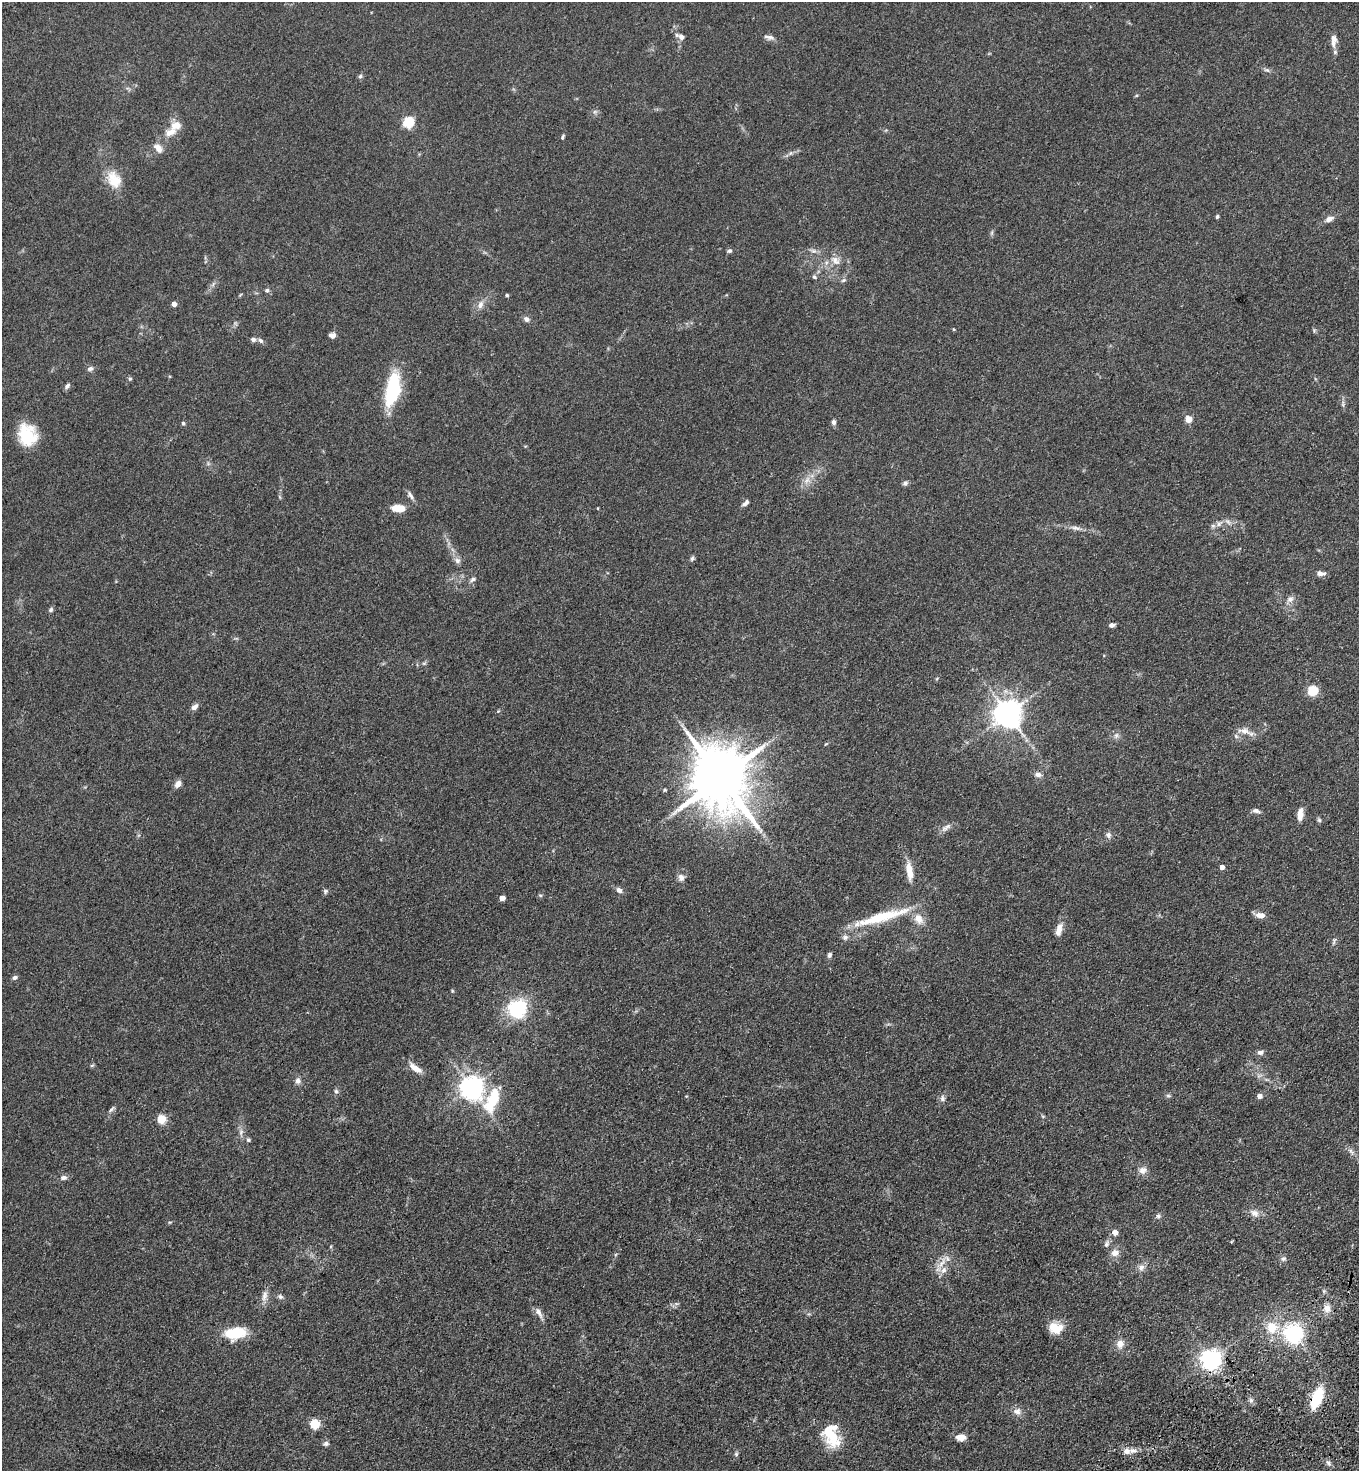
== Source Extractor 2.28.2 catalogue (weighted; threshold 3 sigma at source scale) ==
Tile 6 of 4 x 4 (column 2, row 2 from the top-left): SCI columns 1731-3087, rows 3038-4506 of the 6036 x 6074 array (HDU 1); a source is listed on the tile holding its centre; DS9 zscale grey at full resolution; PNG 1361 x 1473 px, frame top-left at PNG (2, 2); no overlay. Shown black and unused: <1% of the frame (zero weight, under 3 of 4 exposures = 6% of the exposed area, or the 3 px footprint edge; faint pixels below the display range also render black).
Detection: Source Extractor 2.28.2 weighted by HDU 2 'WHT'; one run over the whole footprint, this tile lists its part. Background 0.0845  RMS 0.0065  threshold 0.0292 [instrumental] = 3 sigma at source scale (4.5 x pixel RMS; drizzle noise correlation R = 1.50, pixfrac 1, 0.05/0.05 arcsec/px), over >= 5 px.
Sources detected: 142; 1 too faint to see at this stretch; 1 inside a brighter object's white glare — not listed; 6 inside a brighter listed object's ellipse — not listed separately; the other 134 listed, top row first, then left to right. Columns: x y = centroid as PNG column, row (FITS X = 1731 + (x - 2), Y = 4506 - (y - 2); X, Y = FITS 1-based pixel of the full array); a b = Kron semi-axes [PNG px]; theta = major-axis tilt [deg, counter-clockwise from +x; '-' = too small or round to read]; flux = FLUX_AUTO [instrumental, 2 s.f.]
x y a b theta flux
681 37 9 7 -39 2.9
770 37 12 6 -21 2.5
1333 43 14 8 -85 4.3
1267 70 8 5 -23 1.4
360 76 6 5 - 1.1
1136 96 5 3 - 0.61
595 112 6 6 - 1.4
408 122 5 5 - 55
176 125 15 11 21 6.5
563 137 7 4 73 0.9
158 148 14 8 -50 4.2
791 153 7 4 88 1
114 179 24 17 -59 13
1217 217 4 4 - 1.1
1329 219 13 7 24 3.2
992 233 8 3 71 1
729 251 7 5 22 1.3
813 251 8 6 -19 2
835 260 15 10 -42 5.4
814 277 6 6 - 1.2
843 280 7 5 21 1.3
213 284 8 4 54 1.5
267 290 6 5 - 1.2
507 295 4 4 - 0.98
174 304 4 4 - 4.4
480 305 12 8 68 3.7
526 319 9 7 -33 2.2
1314 330 5 5 - 0.86
332 335 7 6 - 3
253 339 7 5 -13 1.9
261 341 8 6 -43 1.7
90 369 9 6 23 1.9
130 379 5 5 - 0.94
67 386 9 5 52 1.6
392 390 41 15 76 39
1343 404 11 4 86 1.5
1188 419 8 7 - 4.6
833 422 7 6 - 1.8
183 423 6 5 - 1
27 435 24 20 -75 23
807 480 10 6 70 3.6
905 483 7 5 43 1.5
410 495 14 5 -59 2.2
745 503 9 5 42 2.2
398 508 14 8 -2 9
1219 524 11 5 39 2.9
1075 528 16 5 -10 3.1
692 558 8 5 70 1.3
457 560 9 7 -47 2.5
1321 573 11 6 -1 2.8
473 579 8 6 30 1.7
1290 599 10 8 17 3
51 610 7 6 - 1.4
1112 625 6 5 - 2.3
424 663 6 4 18 0.97
1312 690 5 5 - 46
195 707 10 7 40 2.4
498 711 5 4 - 0.66
1008 714 8 8 - 870
1244 731 21 8 -10 5.5
1116 735 9 6 63 2
826 744 6 3 36 0.63
1038 775 9 6 -5 2.7
721 778 18 15 -70 5100
178 784 8 6 48 4
665 790 4 3 - 0.76
1256 811 10 6 -12 2.1
1300 814 15 7 85 5.7
1319 820 6 6 - 1.1
946 828 16 7 34 3.2
1108 835 8 7 - 2.3
1222 867 4 4 - 3.4
909 871 22 8 -80 9
681 877 9 8 - 3
619 890 8 6 -43 2.5
325 891 8 5 43 1.2
540 895 6 4 -12 0.85
502 898 4 4 - 5
1260 915 11 7 -6 4.5
882 917 74 10 16 31
919 919 15 11 -55 7.5
1059 930 16 7 74 5.5
845 937 8 7 - 2.2
1334 941 11 3 72 1.2
829 955 7 5 67 1.5
15 977 6 5 - 1.6
517 1009 7 7 - 150
1260 1052 8 6 -7 2
92 1065 6 4 18 0.81
415 1068 17 7 -35 6
298 1081 9 7 -82 2.6
471 1088 8 7 - 520
336 1091 7 5 -88 1.4
686 1096 4 3 - 0.53
1168 1096 7 5 -20 1.2
1260 1096 8 7 - 1.8
942 1098 9 7 -82 2
492 1100 34 14 69 27
112 1109 10 5 43 1.5
161 1119 5 5 - 27
241 1132 8 6 77 2.2
248 1140 5 5 - 1.3
1351 1152 12 4 -45 2.3
1143 1170 11 10 - 3.7
63 1178 9 6 8 2.3
1254 1213 13 9 -27 4.3
1158 1216 7 5 -3 1.4
170 1222 6 3 17 0.66
1115 1232 5 5 - 5.4
1106 1244 10 6 78 2
1115 1253 11 9 27 4.6
1283 1259 7 6 - 1.7
942 1263 22 7 49 6.3
1141 1267 10 8 57 3.2
264 1296 17 7 78 3.9
280 1296 7 6 - 1.5
1327 1308 10 9 - 4.6
539 1312 16 7 -60 3.6
1272 1327 19 16 -76 14
1055 1328 17 13 -8 10
235 1333 18 10 10 25
1293 1333 7 7 - 240
1120 1344 11 10 - 4.7
1211 1360 7 7 - 380
1317 1398 23 11 68 23
1251 1400 7 7 - 1.9
1017 1411 10 10 - 3.7
314 1424 5 5 - 36
833 1435 30 16 -85 20
961 1437 12 8 0 4.5
326 1444 7 6 - 1.8
1133 1451 13 7 -8 3.7
736 1454 6 5 - 0.99
1328 1463 8 5 -29 1.8
Overlapping masked pixels (flux is a lower limit): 1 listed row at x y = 1317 1398